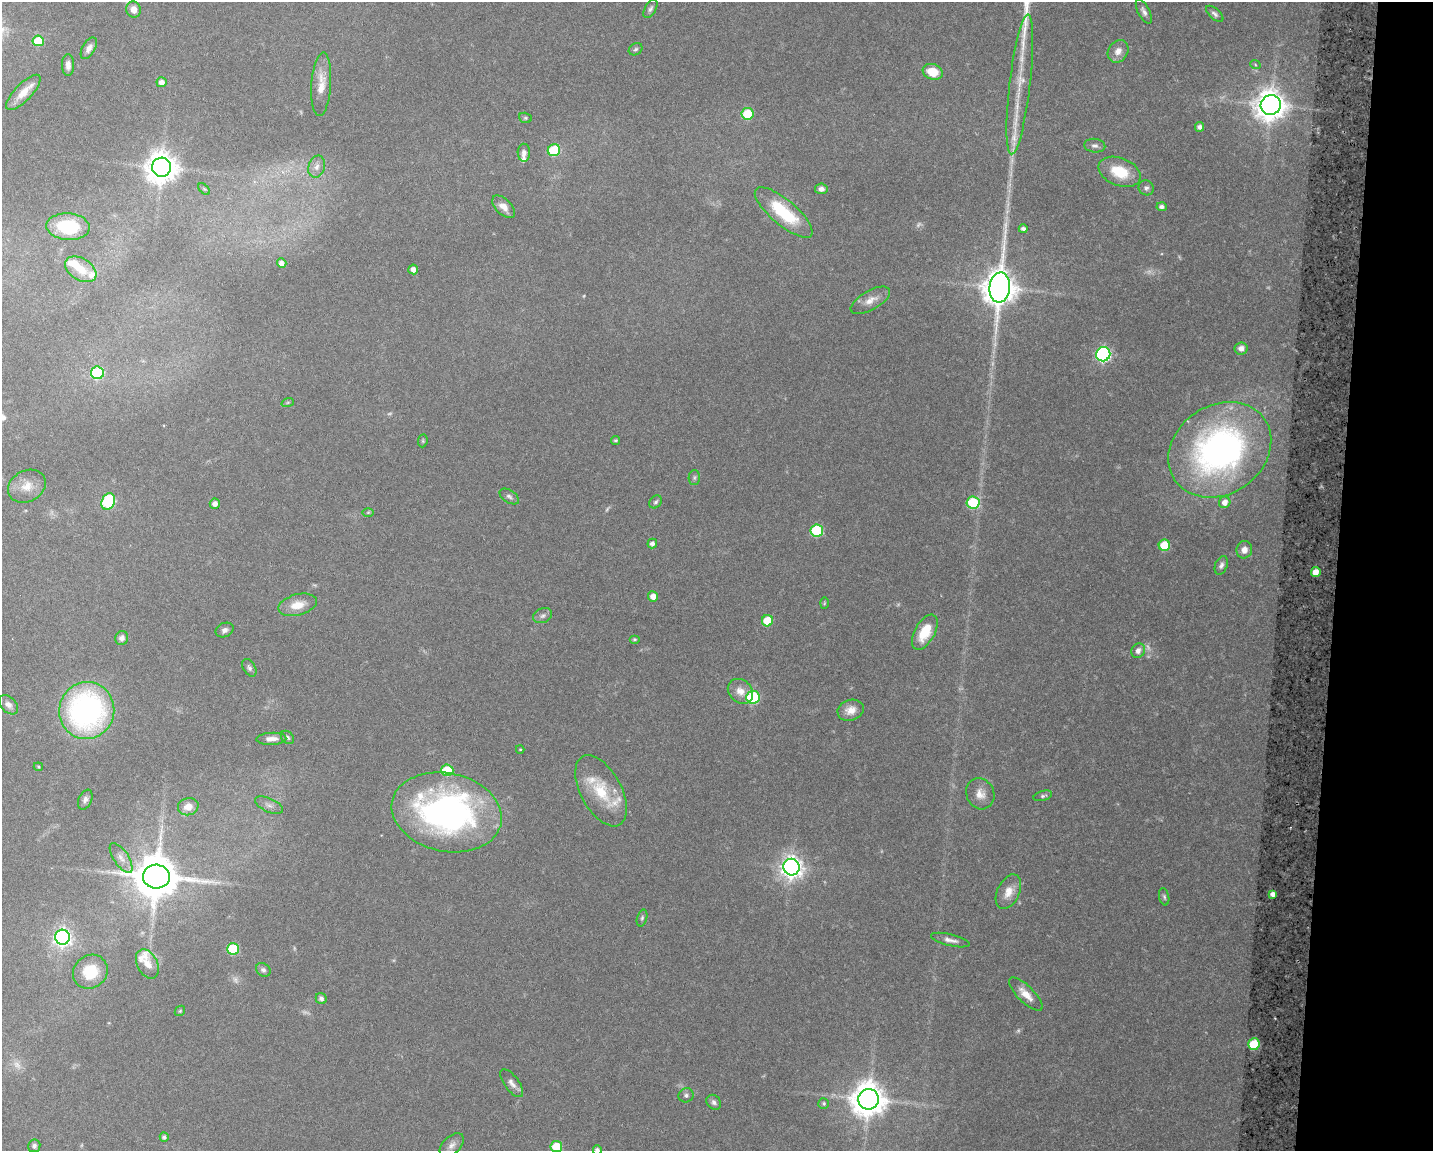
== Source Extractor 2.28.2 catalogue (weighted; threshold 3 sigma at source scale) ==
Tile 6 of 3 x 4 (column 3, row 2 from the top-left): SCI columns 3139-4569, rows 2308-3456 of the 4734 x 4618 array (HDU 1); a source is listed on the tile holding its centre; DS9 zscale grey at full resolution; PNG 1435 x 1153 px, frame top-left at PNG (2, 2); each listed source drawn as its Kron ellipse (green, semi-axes under 4 px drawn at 4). Shown black and unused: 7% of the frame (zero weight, under 3 of 6 exposures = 3% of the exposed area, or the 3 px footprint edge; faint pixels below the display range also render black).
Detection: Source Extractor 2.28.2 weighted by HDU 2 'WHT'; one run over the whole footprint, this tile lists its part. Background 0.0872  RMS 0.0032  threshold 0.0131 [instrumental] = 3 sigma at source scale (4.09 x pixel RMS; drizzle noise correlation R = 1.36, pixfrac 0.8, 0.05/0.05 arcsec/px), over >= 5 px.
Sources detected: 136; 14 too faint to see at this stretch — neither listed nor drawn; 7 inside a brighter listed object's ellipse — not listed separately; the other 115 listed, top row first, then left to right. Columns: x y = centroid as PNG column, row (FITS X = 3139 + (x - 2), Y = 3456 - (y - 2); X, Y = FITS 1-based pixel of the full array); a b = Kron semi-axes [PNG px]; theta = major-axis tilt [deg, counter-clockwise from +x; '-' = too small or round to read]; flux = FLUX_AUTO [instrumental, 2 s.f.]
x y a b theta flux
134 9 8 7 - 2.4
650 9 10 5 61 0.9
1144 11 13 5 -62 1.3
1215 14 10 5 -41 0.96
38 41 5 5 - 9.3
89 48 12 6 59 1.7
636 49 7 5 32 0.62
1118 51 12 9 56 2.5
1255 64 5 3 - 0.31
68 65 11 6 90 1.7
933 72 10 7 -20 6.2
162 82 5 5 - 1.9
321 84 32 10 86 4.9
1020 84 70 10 83 11
23 92 23 8 46 4.6
1271 105 10 10 - 500
747 114 6 6 - 12
525 118 6 5 - 0.47
1199 127 5 4 - 1.1
1095 146 10 7 -7 1.1
554 150 6 6 - 17
524 153 9 6 -89 1.3
161 167 9 9 - 510
317 167 11 8 73 1.8
1120 172 22 14 -21 9.5
1146 188 8 7 - 0.91
204 189 7 4 -44 0.47
821 189 6 5 - 1.4
504 207 14 7 -45 2.4
1162 207 5 4 - 1.1
784 212 36 12 -40 18
68 227 22 13 -4 14
1023 229 4 4 - 0.98
282 263 5 4 - 1.8
81 269 17 11 -32 5
413 269 5 5 - 1.7
1000 287 15 10 84 630
870 300 22 9 30 3.3
1241 348 6 6 - 1.5
1103 354 7 7 - 67
97 373 6 6 - 26
288 402 6 4 19 0.44
616 440 4 4 - 0.52
423 441 6 4 84 0.43
1220 450 54 44 34 110
694 478 7 5 89 0.7
27 486 20 15 28 4.6
509 497 11 6 -32 1
108 502 8 6 67 25
656 502 7 5 48 0.72
1225 502 6 5 - 2.1
973 503 6 6 - 17
215 504 5 5 - 1.6
368 512 6 4 1 0.37
817 530 6 6 - 21
652 544 5 4 - 1.1
1164 545 6 5 - 11
1244 550 9 8 - 2
1221 565 10 6 68 1.1
1316 572 5 4 - 3.2
653 596 5 5 - 2.2
824 603 6 4 88 0.38
298 605 19 10 15 5.2
543 616 10 7 21 1.1
767 621 6 5 - 9.9
225 630 9 7 24 1.2
925 632 19 10 61 8.3
122 638 7 6 - 1.4
634 639 5 4 - 0.42
1138 651 7 6 - 1.8
249 668 10 6 -59 0.97
740 691 14 11 -42 3.1
753 697 6 6 - 25
8 705 11 7 -45 1.7
87 710 28 27 - 85
851 710 13 10 19 3.1
287 737 7 5 -45 0.68
271 739 15 6 2 2.3
520 749 4 4 - 0.28
38 767 4 3 - 0.33
447 770 6 5 - 14
601 791 39 20 -61 12
980 794 16 14 -65 3.4
1043 796 9 5 16 0.72
85 800 10 6 65 1.3
269 805 15 7 -24 1.5
188 807 10 8 15 3.1
447 812 55 39 -12 110
121 858 17 7 -56 2.2
791 867 8 8 - 230
156 876 13 12 - 1300
1008 892 18 11 65 4.1
1273 894 4 4 - 1.6
1164 897 9 5 -77 0.64
642 918 8 5 75 0.69
62 937 7 7 - 130
950 940 20 5 -14 1.8
233 949 6 5 - 17
147 964 15 10 -62 3.3
263 970 8 6 -38 1
90 972 18 16 40 9.5
1026 994 22 8 -45 3.9
321 999 6 5 - 0.95
180 1011 6 4 44 0.4
1254 1044 6 5 - 17
512 1083 16 7 -54 1.8
686 1095 8 7 - 0.9
869 1099 10 10 - 670
714 1102 8 6 -47 1.1
824 1104 5 5 - 0.6
164 1137 4 4 - 0.81
452 1145 15 8 45 1.8
34 1146 6 6 - 0.92
556 1147 6 5 - 11
597 1150 5 4 - 1.1
Isophote crosses this tile's border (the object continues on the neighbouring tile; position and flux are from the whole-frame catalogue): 3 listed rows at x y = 134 9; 556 1147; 597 1150